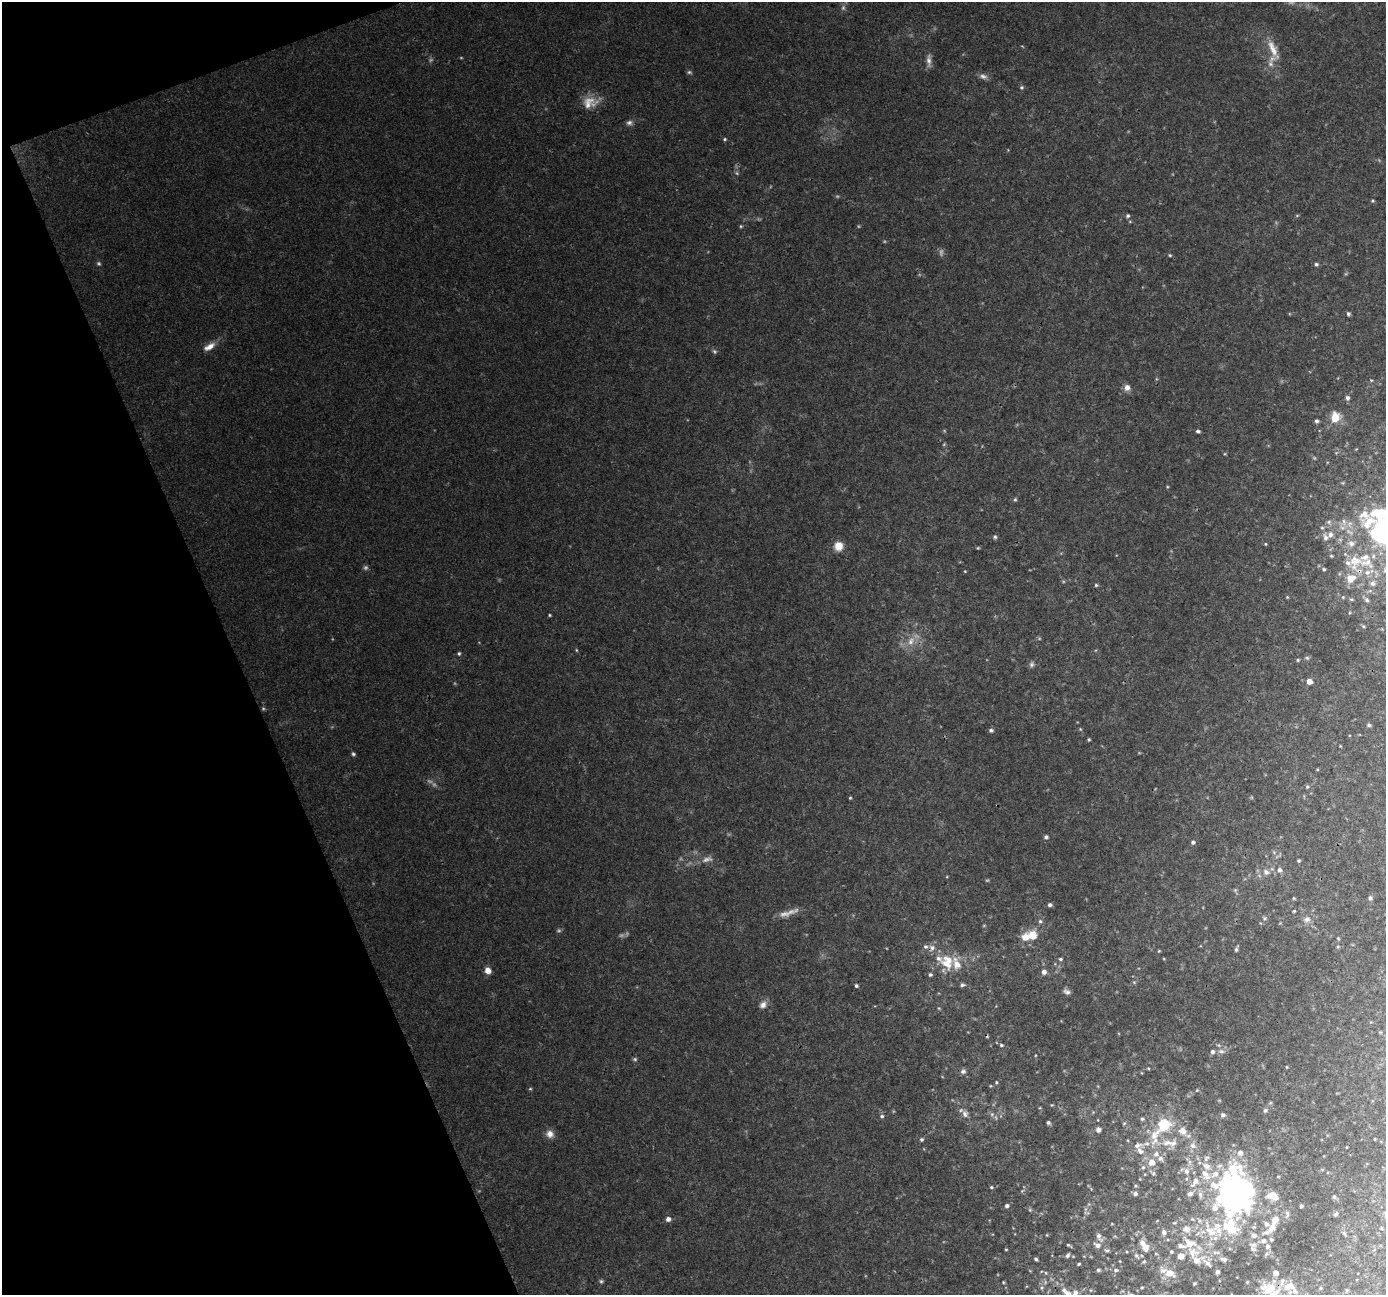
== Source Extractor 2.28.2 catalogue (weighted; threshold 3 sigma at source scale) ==
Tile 5 of 4 x 4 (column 1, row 2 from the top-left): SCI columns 3-1386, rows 2720-4012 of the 5537 x 5383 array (HDU 1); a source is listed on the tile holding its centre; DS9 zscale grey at full resolution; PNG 1388 x 1297 px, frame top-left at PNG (2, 2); no overlay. Shown black and unused: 19% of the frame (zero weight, under 3 of 4 exposures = <1% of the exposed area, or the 3 px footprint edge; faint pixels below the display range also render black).
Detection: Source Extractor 2.28.2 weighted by HDU 2 'WHT'; one run over the whole footprint, this tile lists its part. Background 0.0384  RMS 0.0037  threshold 0.0165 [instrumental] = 3 sigma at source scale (4.5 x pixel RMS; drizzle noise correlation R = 1.50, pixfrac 1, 0.0396/0.0396 arcsec/px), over >= 5 px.
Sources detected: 230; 19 too faint to see at this stretch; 1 inside a brighter object's white glare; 2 cosmic-ray / hot-pixel residue — not listed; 41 inside a brighter listed object's ellipse — not listed separately; the other 167 listed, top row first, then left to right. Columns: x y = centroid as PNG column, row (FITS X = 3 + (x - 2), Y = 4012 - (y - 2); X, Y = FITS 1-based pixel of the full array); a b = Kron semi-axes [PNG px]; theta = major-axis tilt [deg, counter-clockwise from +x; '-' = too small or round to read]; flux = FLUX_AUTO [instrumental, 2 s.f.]
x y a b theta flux
1273 49 31 9 -66 5.8
929 61 17 6 -89 2
1271 64 11 8 -89 2.4
983 76 12 7 -18 1.6
1021 87 5 5 - 0.63
590 102 21 15 8 6
629 123 8 7 - 1.3
725 139 5 4 - 0.49
1372 201 5 4 - 0.41
1297 215 5 3 - 0.36
1128 216 5 5 - 0.76
741 226 5 4 - 0.41
1170 255 4 4 - 0.43
1316 264 5 5 - 0.8
1348 314 5 4 - 0.72
209 347 17 8 32 3.2
1371 380 4 3 - 0.33
1127 387 7 7 - 2.3
1347 398 6 5 - 1
1335 417 7 6 - 10
1316 421 5 4 - 0.87
1198 431 5 4 - 0.77
1015 499 6 4 63 0.55
1329 522 7 5 21 0.96
1322 528 5 4 - 0.51
1383 533 44 31 -3 91
1330 534 9 7 63 1.8
995 537 6 5 - 0.67
1265 544 4 3 - 0.34
838 546 9 9 - 5
1331 556 5 4 - 0.41
1366 563 26 15 -18 10
1324 569 4 4 - 0.54
965 571 4 3 - 0.29
1351 579 13 10 31 4.7
1373 583 8 7 - 1.4
1096 585 4 4 - 0.49
1287 597 4 3 - 0.36
1343 597 5 3 - 0.34
1351 599 5 4 - 0.49
1367 600 7 5 -61 0.96
550 615 3 3 - 0.41
1363 626 5 4 - 0.44
911 641 14 10 63 4.1
576 650 5 3 - 0.35
459 653 5 4 - 0.57
1307 658 6 5 - 0.64
1298 660 5 4 - 0.46
1032 664 7 7 - 0.96
1309 681 5 5 - 2.8
1369 725 6 4 -1 0.63
1080 729 5 4 - 0.36
991 730 5 4 - 0.92
1089 739 4 3 - 0.43
353 754 5 4 - 0.66
1307 787 5 4 - 0.49
850 798 3 3 - 0.42
1046 837 5 5 - 0.76
1193 842 5 4 - 0.92
707 859 17 7 12 2.4
1299 861 4 4 - 0.49
1279 870 6 6 - 1.4
1266 872 10 8 -26 2.2
1235 890 5 5 - 0.52
1294 898 5 4 - 0.4
1370 898 6 5 - 0.9
1050 905 5 4 - 1
1294 911 4 3 - 0.44
1265 918 6 4 45 0.64
1307 919 9 9 - 2
1040 921 7 5 -14 0.79
1033 935 11 11 - 5.5
1338 938 5 4 - 0.41
932 948 10 9 - 2.1
1236 949 7 3 70 0.71
1159 951 4 4 - 0.36
1060 959 5 4 - 0.62
947 962 22 17 -69 9.6
488 970 7 6 - 3
1044 972 6 5 - 1.6
930 974 5 5 - 0.71
1134 982 5 5 - 0.49
962 985 7 5 5 0.78
856 986 4 4 - 0.63
1067 992 9 6 -28 1.2
763 1005 10 8 46 2
1001 1045 6 4 -15 0.67
1221 1051 8 6 -13 1.1
1212 1052 5 5 - 0.96
635 1059 5 5 - 0.61
1287 1067 4 3 - 0.28
963 1071 8 6 14 1.1
996 1082 4 4 - 0.41
530 1089 5 3 - 0.38
1197 1090 5 3 - 0.36
1052 1105 4 4 - 0.35
1265 1110 5 5 - 0.67
965 1114 10 8 -68 1.8
992 1114 6 4 18 0.61
1223 1115 5 5 - 0.87
882 1116 5 5 - 0.76
1142 1119 5 5 - 0.67
1098 1120 4 2 - 0.24
1048 1123 5 4 - 0.79
1124 1123 5 5 - 0.5
1164 1125 12 10 48 16
1098 1130 6 6 - 1.4
1183 1131 13 11 -45 4.4
550 1134 10 9 - 2.5
1155 1135 32 15 86 13
922 1139 5 5 - 0.67
1375 1139 3 2 - 0.29
1173 1143 14 8 60 2.8
1193 1146 9 8 - 2.3
1140 1151 13 8 -47 2.9
1189 1162 8 7 - 1.5
1206 1166 12 9 -27 3.2
1143 1167 6 5 - 0.94
1233 1169 45 25 71 27
1186 1171 9 7 -74 2.2
1153 1173 10 6 -43 1.1
1195 1182 15 8 55 3.8
991 1187 5 4 - 0.44
1022 1191 6 4 56 0.55
1239 1192 20 16 79 78
1135 1194 5 4 - 1.1
1273 1196 12 8 -21 5.5
1334 1197 5 4 - 0.59
1007 1206 5 4 - 0.98
1301 1206 4 3 - 0.73
1030 1210 6 4 -46 0.54
1336 1214 6 4 45 0.65
668 1219 5 4 - 1.8
1112 1224 4 3 - 0.28
1230 1227 146 68 89 96
1272 1227 22 9 44 5.3
1186 1229 10 9 - 2.3
1210 1231 29 12 -24 9.8
1164 1232 6 5 - 1.2
1254 1235 7 7 - 1.6
1099 1237 14 6 -61 1.7
1069 1245 8 3 -32 0.5
1097 1245 10 7 -26 1.9
1268 1246 7 6 - 1.4
1146 1247 9 8 - 2.3
1006 1250 4 3 - 0.33
1107 1250 7 5 -5 0.73
1171 1252 4 4 - 0.49
1193 1252 17 14 -22 5.8
1156 1254 4 3 - 0.3
1068 1255 7 4 56 0.85
1136 1255 7 5 -54 0.78
1036 1259 4 3 - 0.65
1224 1259 8 5 -6 1.2
1144 1261 5 3 - 0.42
1207 1263 18 6 -40 2.8
1078 1264 4 3 - 0.52
1098 1270 5 5 - 0.75
1116 1270 7 6 - 1
1046 1273 5 4 - 0.46
1170 1273 17 10 -21 4.5
601 1281 6 5 - 0.61
1003 1282 4 3 - 0.37
1041 1288 6 4 -90 0.64
1269 1288 26 16 -3 11
1065 1292 15 8 -44 3.3
1131 1294 13 5 -25 1.2
Overlapping masked pixels (flux is a lower limit): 2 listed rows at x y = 1230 1227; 1269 1288
Isophote crosses this tile's border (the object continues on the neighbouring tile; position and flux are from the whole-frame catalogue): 3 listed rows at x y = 1383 533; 1230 1227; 1131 1294